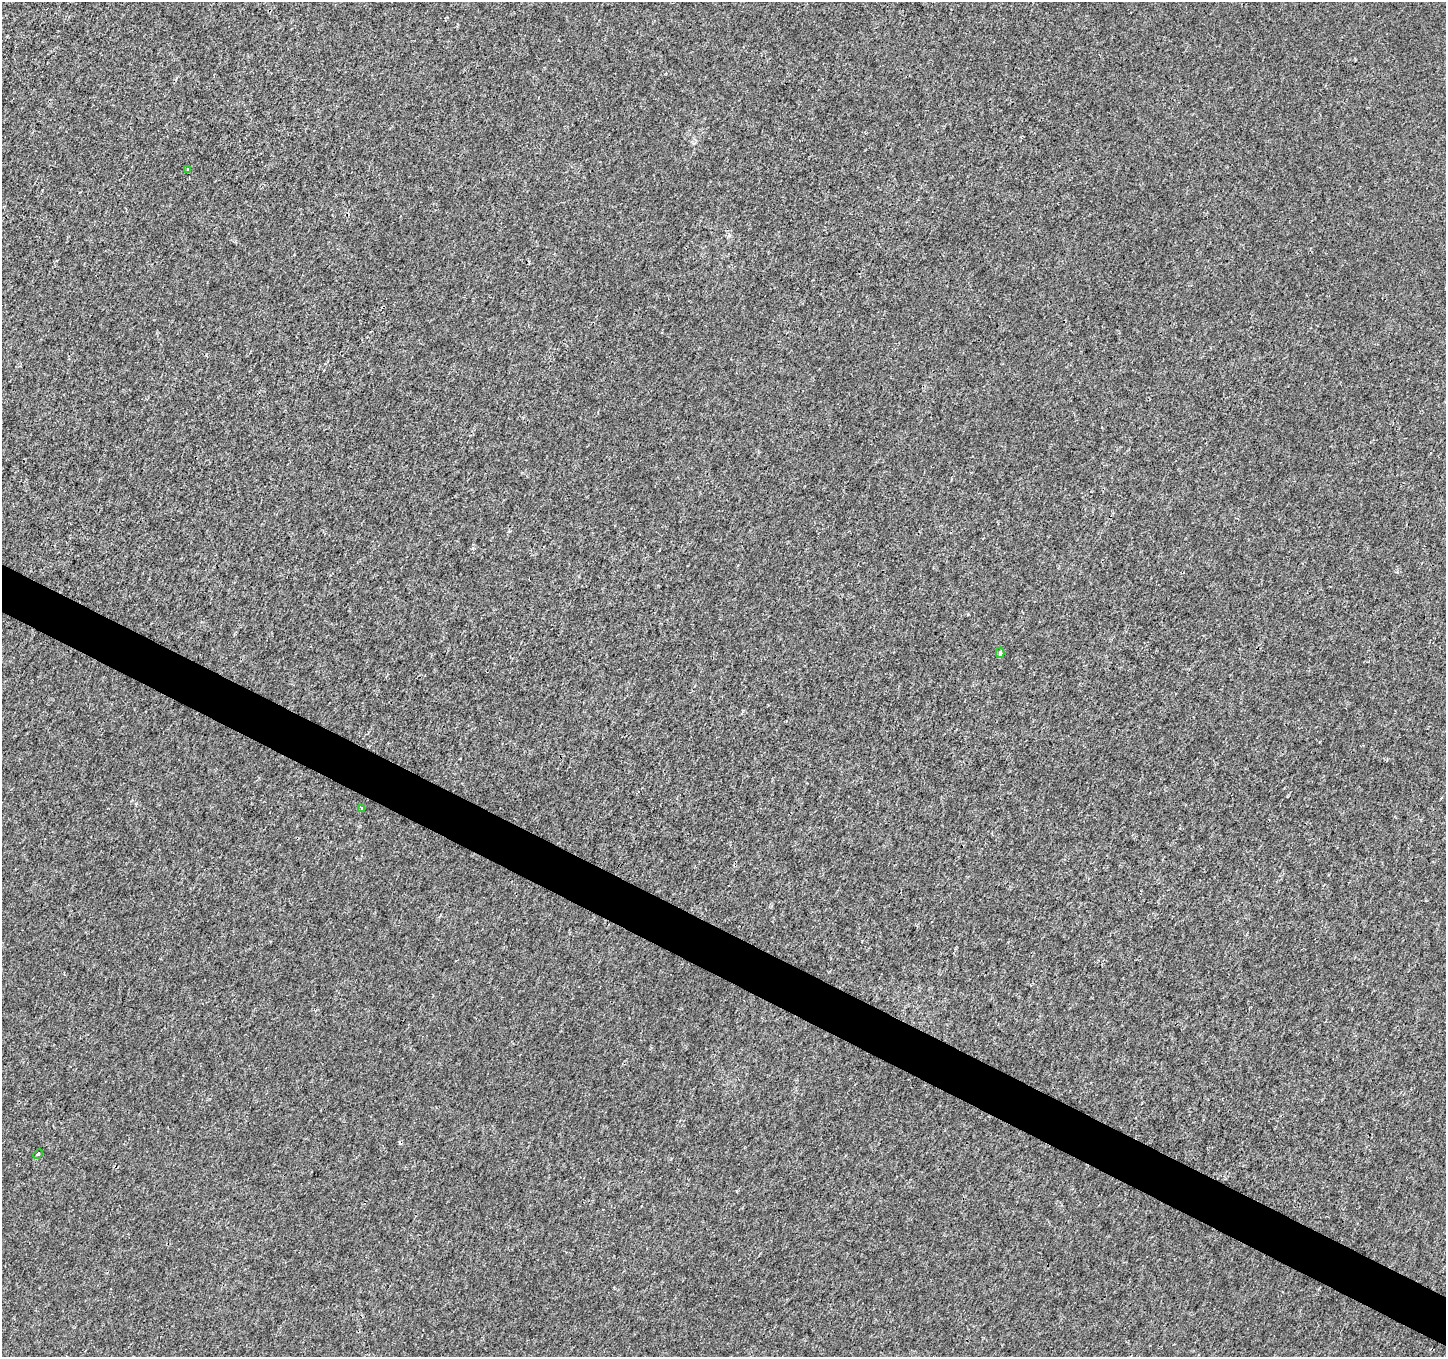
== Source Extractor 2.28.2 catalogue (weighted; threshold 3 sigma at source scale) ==
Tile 6 of 4 x 4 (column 2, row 2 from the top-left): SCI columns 1445-2888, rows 2905-4259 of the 5783 x 5876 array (HDU 1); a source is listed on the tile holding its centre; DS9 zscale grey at full resolution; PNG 1448 x 1359 px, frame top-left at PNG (2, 2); each listed source drawn as its Kron ellipse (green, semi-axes under 4 px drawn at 4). Shown black and unused: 4% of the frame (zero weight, under 3 of 4 exposures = <1% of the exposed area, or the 3 px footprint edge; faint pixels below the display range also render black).
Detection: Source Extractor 2.28.2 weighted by HDU 2 'WHT'; one run over the whole footprint, this tile lists its part. Background 4.16e-04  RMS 0.0018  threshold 0.00801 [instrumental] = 3 sigma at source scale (4.5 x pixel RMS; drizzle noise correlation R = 1.50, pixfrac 1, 0.0396/0.0396 arcsec/px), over >= 5 px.
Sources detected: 5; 1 cosmic-ray / hot-pixel residue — neither listed nor drawn; the other 4 listed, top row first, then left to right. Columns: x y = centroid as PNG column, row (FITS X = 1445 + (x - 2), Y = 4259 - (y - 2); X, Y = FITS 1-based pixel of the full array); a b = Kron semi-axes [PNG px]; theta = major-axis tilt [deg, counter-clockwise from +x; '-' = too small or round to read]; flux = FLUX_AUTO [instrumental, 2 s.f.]
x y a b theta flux
188 170 4 3 - 0.49
1000 653 5 4 - 0.27
362 808 4 3 - 0.34
38 1154 5 3 - 0.22